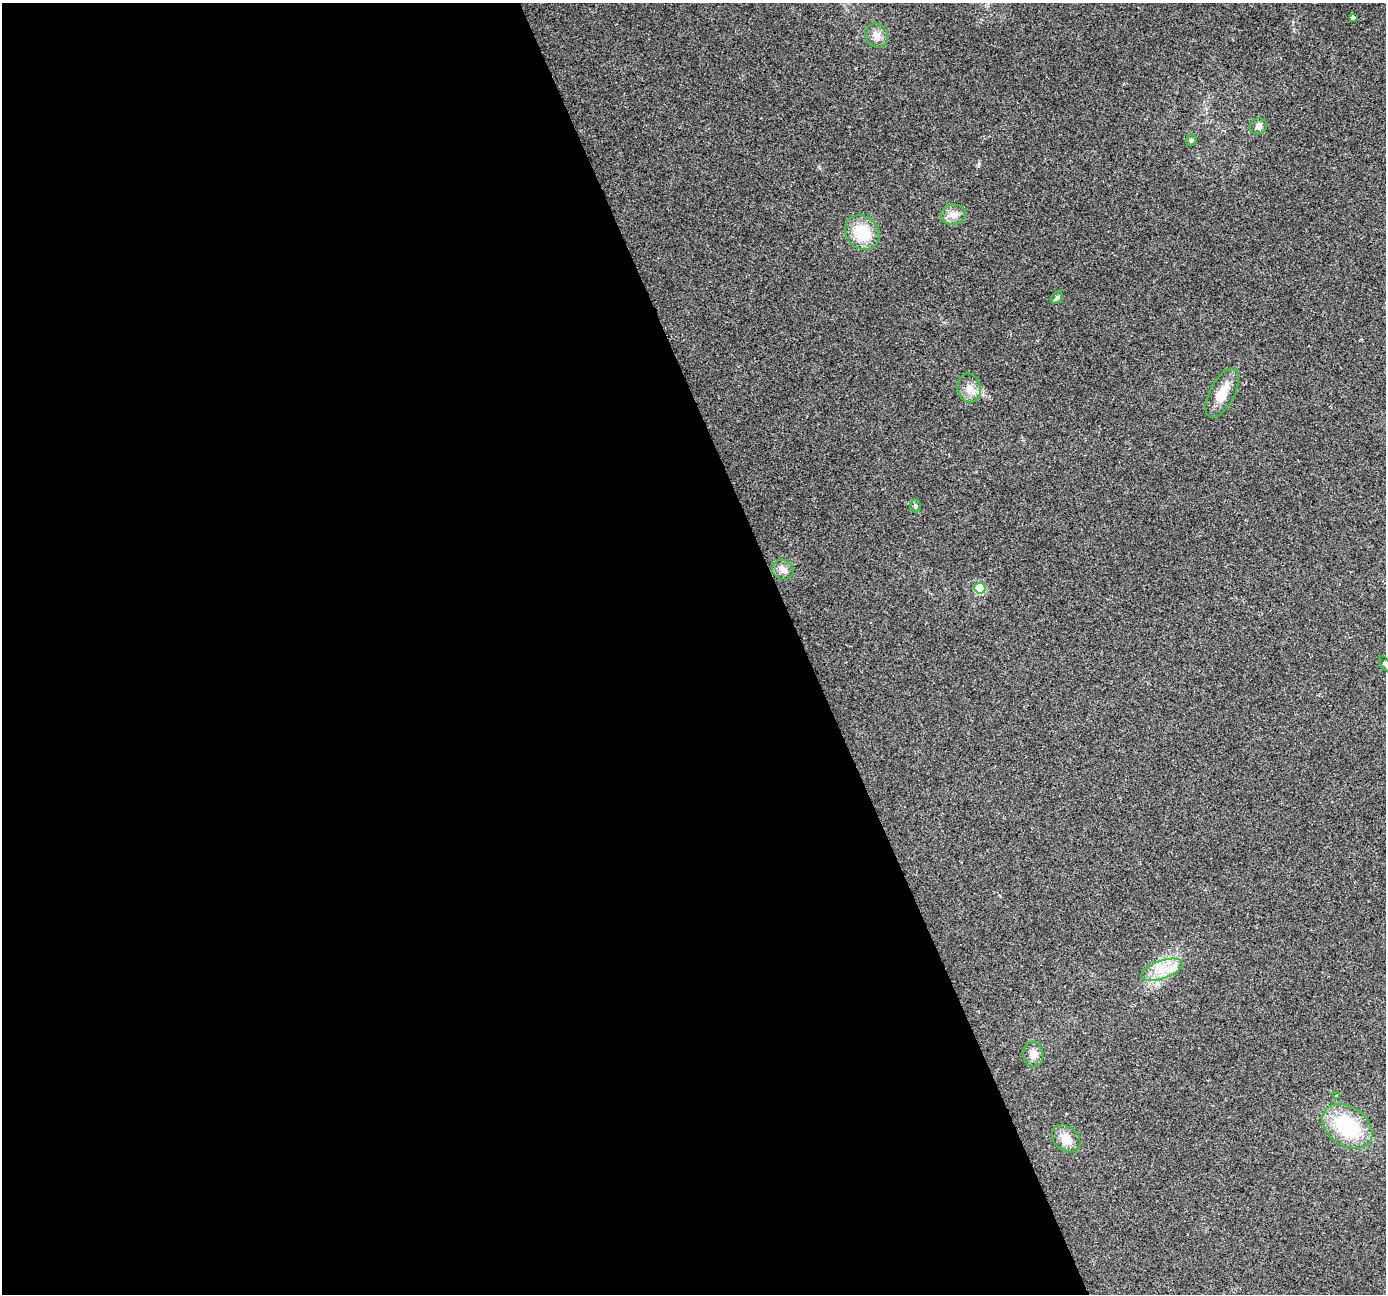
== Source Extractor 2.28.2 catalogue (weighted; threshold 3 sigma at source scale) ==
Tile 9 of 4 x 4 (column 1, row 3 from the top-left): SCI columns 1-1384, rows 1425-2716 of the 5534 x 5378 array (HDU 1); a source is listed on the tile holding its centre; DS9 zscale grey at full resolution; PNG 1388 x 1296 px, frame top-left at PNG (2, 3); each listed source drawn as its Kron ellipse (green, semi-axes under 4 px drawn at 4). Shown black and unused: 58% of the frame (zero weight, under 2 of 3 exposures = <1% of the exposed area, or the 3 px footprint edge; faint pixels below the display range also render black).
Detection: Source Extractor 2.28.2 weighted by HDU 2 'WHT'; one run over the whole footprint, this tile lists its part. Background 0.127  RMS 0.0089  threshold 0.0402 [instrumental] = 3 sigma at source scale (4.5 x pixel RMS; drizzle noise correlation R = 1.50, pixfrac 1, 0.0396/0.0396 arcsec/px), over >= 5 px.
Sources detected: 19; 1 inside a brighter listed object's ellipse — not listed separately; the other 18 listed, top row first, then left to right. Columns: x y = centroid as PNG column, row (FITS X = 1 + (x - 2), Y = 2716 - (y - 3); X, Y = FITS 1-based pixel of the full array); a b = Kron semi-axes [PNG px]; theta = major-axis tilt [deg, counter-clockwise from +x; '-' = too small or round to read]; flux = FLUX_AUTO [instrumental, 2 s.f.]
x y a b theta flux
1353 17 4 3 - 9.8
877 35 12 11 - 6.6
1258 126 9 8 - 4.1
1191 140 6 5 - 1.6
953 215 12 10 9 7.1
862 233 19 16 -44 32
1057 298 7 5 42 1.8
969 388 14 11 -78 8.6
1222 393 27 12 62 17
915 506 6 5 - 1.5
783 570 11 9 -27 5.4
980 588 5 5 - 44
1385 664 8 3 -62 1.1
1162 970 22 9 19 14
1033 1054 12 10 -84 6.8
1336 1095 3 3 - 7.5
1347 1126 27 19 -36 64
1066 1139 16 12 -43 12
Isophote crosses this tile's border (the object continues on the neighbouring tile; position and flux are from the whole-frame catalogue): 1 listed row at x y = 1385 664
Unlisted compact peaks at least as high as the median listed source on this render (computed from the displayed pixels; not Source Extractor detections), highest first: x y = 979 164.